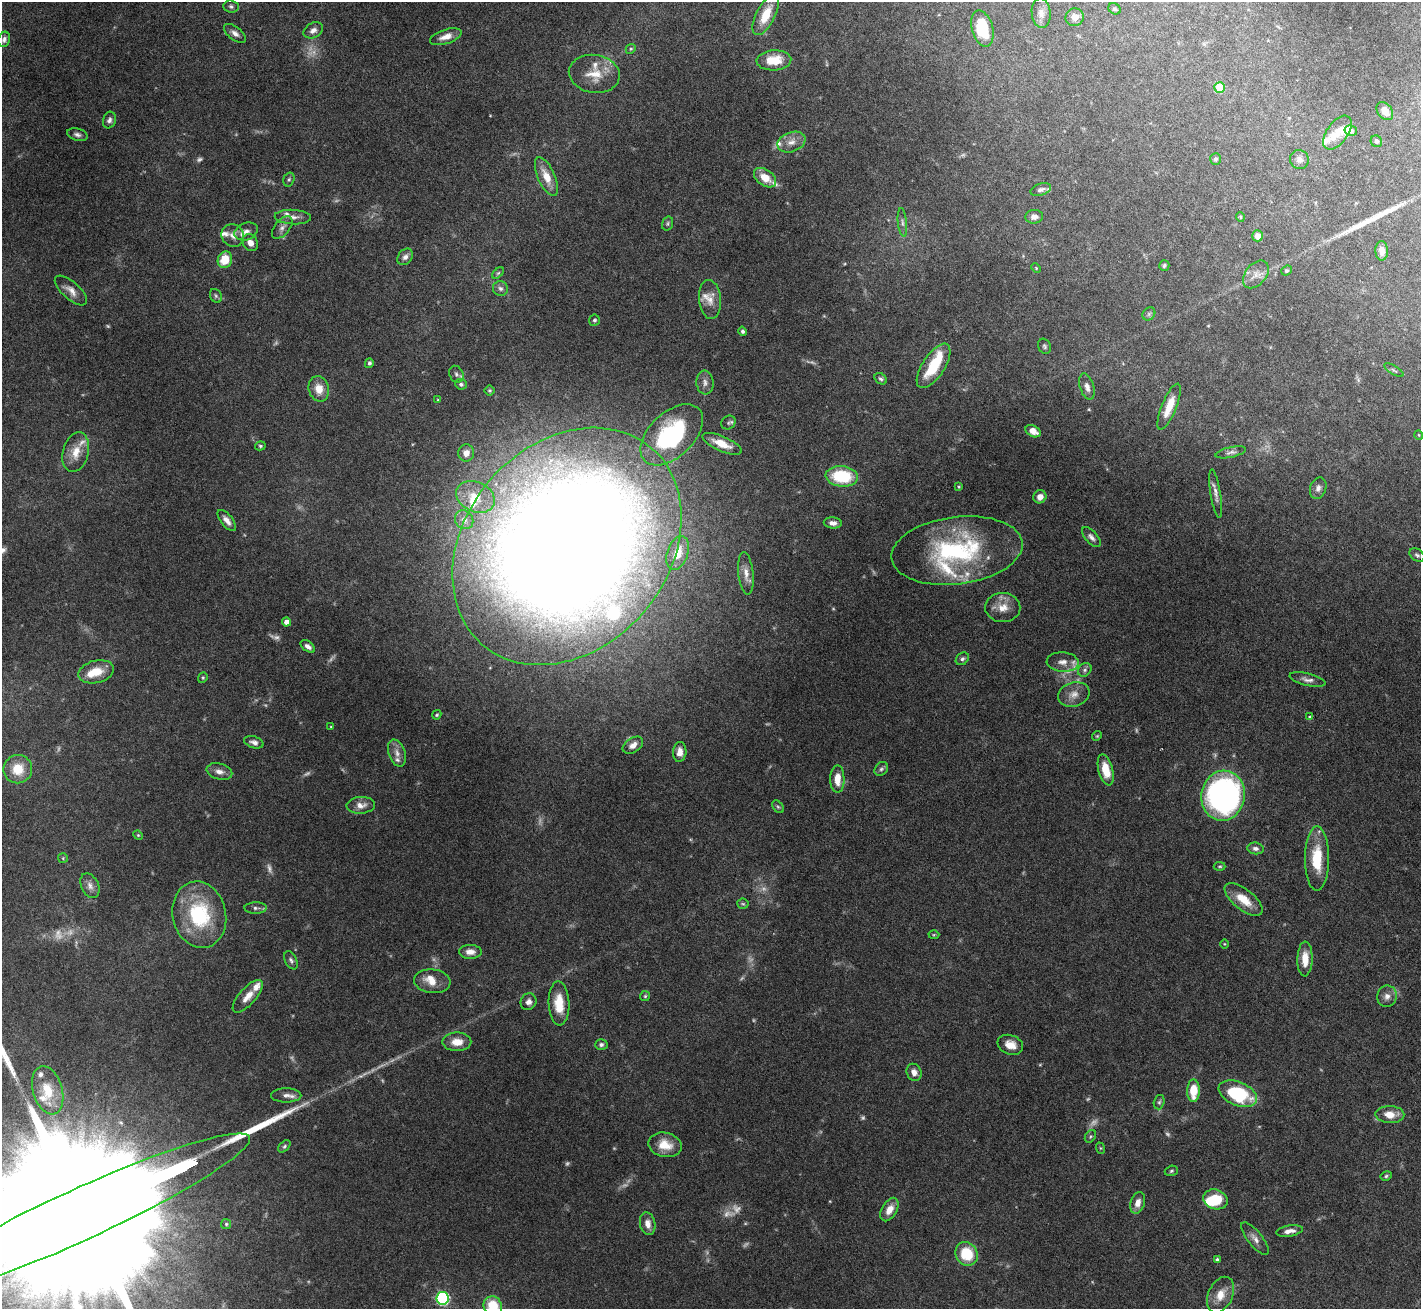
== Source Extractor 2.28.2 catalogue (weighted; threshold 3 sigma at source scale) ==
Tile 10 of 4 x 4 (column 2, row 3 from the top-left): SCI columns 1420-2838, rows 1459-2765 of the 5676 x 5665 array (HDU 1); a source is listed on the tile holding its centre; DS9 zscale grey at full resolution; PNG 1423 x 1311 px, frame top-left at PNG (2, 2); each listed source drawn as its Kron ellipse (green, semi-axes under 4 px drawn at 4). Nothing masked; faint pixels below the display range render black.
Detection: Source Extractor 2.28.2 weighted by HDU 2 'WHT'; one run over the whole footprint, this tile lists its part. Background 0.0674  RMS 0.0024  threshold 0.00968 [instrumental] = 3 sigma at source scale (4.09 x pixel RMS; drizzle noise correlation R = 1.36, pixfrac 0.8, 0.05/0.05 arcsec/px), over >= 5 px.
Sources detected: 222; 31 too faint to see at this stretch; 1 inside a brighter object's white glare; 2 long thin detections or spike segments (spike, bleed or trail) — neither listed nor drawn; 23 inside a brighter listed object's ellipse — not listed separately; the other 165 listed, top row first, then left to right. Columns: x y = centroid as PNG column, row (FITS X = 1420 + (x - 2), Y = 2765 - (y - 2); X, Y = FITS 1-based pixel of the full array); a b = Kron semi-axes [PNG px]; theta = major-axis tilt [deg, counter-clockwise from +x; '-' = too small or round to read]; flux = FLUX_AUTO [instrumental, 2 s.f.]
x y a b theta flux
231 6 7 6 - 0.56
1115 9 6 5 - 0.43
1041 13 15 9 -84 1.6
766 15 22 9 63 5.2
1075 17 9 9 - 1.6
982 28 18 10 -75 7.7
313 30 10 7 28 1.2
235 33 13 6 -37 1.2
446 37 16 7 19 2.1
4 39 8 5 72 0.7
631 49 5 4 - 0.31
774 60 17 10 4 5.2
594 74 25 19 -9 5.6
1220 87 5 5 - 6.6
1385 111 10 7 -51 1.8
109 120 8 6 73 0.78
1351 131 6 5 - 0.63
1337 132 19 10 53 3
77 135 10 6 -16 0.76
1376 141 6 5 - 0.49
791 142 14 10 21 2
1216 159 6 5 - 0.55
1299 160 9 9 - 1
546 177 21 8 -66 3.5
765 178 12 8 -35 3.3
289 179 7 5 72 0.44
1041 190 10 6 18 0.85
293 217 18 7 -3 1.6
1034 217 9 7 6 1.2
1240 217 5 4 - 0.25
902 222 14 4 -84 0.72
668 223 7 5 73 0.42
282 228 13 7 50 1.2
246 231 12 8 21 1.4
233 235 12 11 - 1.6
1257 236 5 5 - 1.8
250 243 9 7 -57 1.5
1382 251 10 6 -89 1.6
405 257 9 7 52 1
225 260 8 7 - 4.8
1164 265 5 5 - 0.43
1036 268 5 3 - 0.2
1287 271 5 4 - 0.38
498 273 7 4 44 0.38
1256 274 16 10 50 1.8
500 288 7 7 - 0.81
71 291 20 8 -41 1.9
216 296 7 5 -63 0.51
710 299 19 11 -84 2.5
1149 314 7 6 - 0.45
594 320 5 5 - 0.42
743 331 5 4 - 0.5
1045 346 8 6 -62 0.5
369 363 5 4 - 0.54
934 366 25 11 56 7.8
1394 370 11 2 -30 0.28
456 374 9 7 -65 0.67
881 379 7 5 -41 0.49
705 382 12 8 -84 1.2
461 384 6 5 - 0.54
1087 387 13 7 -73 1.3
319 389 13 10 -75 3
490 390 5 5 - 0.39
438 400 3 2 - 0.21
1169 407 24 7 68 3.7
728 423 7 6 - 0.48
1033 431 8 5 -31 1.7
672 435 37 22 44 30
1419 435 5 3 - 0.19
722 444 21 7 -23 3.6
260 446 5 4 - 0.36
76 452 20 13 76 3.9
1231 452 16 5 12 0.83
466 453 8 8 - 1.8
842 476 16 10 -6 12
959 487 4 3 - 0.23
1318 488 11 8 70 1.1
1216 494 25 5 -81 1.3
476 497 20 15 -26 5.5
1040 497 7 6 - 1.5
227 520 12 6 -52 1.4
464 520 10 8 -50 1.7
833 523 9 5 -5 1.2
1091 537 12 6 -47 0.93
567 546 130 101 49 770
957 551 66 33 7 35
678 553 18 10 71 3.8
1417 555 8 6 -36 0.55
746 573 21 7 -84 1.8
1003 608 18 14 -1 3.2
286 622 4 4 - 1.6
308 646 8 5 -36 0.95
962 659 7 5 42 0.6
1063 662 16 9 -3 1.8
1085 670 7 6 - 0.63
96 672 18 11 14 4.6
203 678 5 4 - 0.3
1307 680 18 6 -13 1.2
1074 694 16 12 18 2.3
437 715 5 4 - 0.3
1310 716 4 2 - 0.42
331 727 3 3 - 0.2
1097 736 5 4 - 0.27
254 742 10 6 -16 0.96
633 745 11 7 32 1.4
680 752 10 6 86 1.8
397 753 14 8 -71 1.7
18 769 14 14 - 5.4
881 769 8 6 49 0.55
1106 770 16 7 -75 4.5
219 772 13 8 -15 1.5
837 779 14 7 -89 3.1
1223 796 25 21 81 68
361 805 14 8 4 1.7
778 807 7 5 -53 0.38
138 835 5 4 - 0.23
1255 848 8 6 -7 0.84
63 858 5 5 - 0.28
1317 859 32 12 90 8.5
1220 866 6 4 -1 0.32
90 886 13 8 -63 1.3
1244 900 23 10 -38 4.3
743 904 5 5 - 0.36
256 908 11 5 -1 0.76
199 915 33 26 -77 19
934 935 5 3 - 0.23
1224 944 5 3 - 0.2
470 952 11 7 -1 1.7
1305 959 17 7 89 3.6
291 960 10 6 -63 0.66
432 981 18 12 -6 2.9
248 996 20 8 48 2.6
645 996 5 5 - 0.32
1387 996 11 10 - 1.4
528 1002 8 7 - 1
559 1003 22 10 -88 5.6
457 1042 14 9 0 2.8
601 1045 6 5 - 0.7
1010 1045 13 9 -21 2.7
914 1072 9 7 -68 1.5
48 1090 25 14 -73 6.1
1193 1091 11 6 90 5.4
1238 1094 20 12 -23 17
286 1095 15 7 0 1.3
1159 1102 7 5 74 0.43
1390 1115 14 8 -1 3.1
1090 1136 7 5 56 0.39
665 1145 17 12 -13 3.8
284 1146 7 4 45 0.46
1100 1148 6 3 -71 0.25
1171 1171 7 5 18 0.4
1386 1176 6 4 29 0.37
1215 1199 12 9 -18 6.2
1138 1203 11 7 73 1.8
889 1209 13 7 60 2.6
79 1215 188 25 25 61000
226 1224 5 5 - 0.36
648 1224 11 7 -78 1.7
1289 1231 13 5 10 1.4
1255 1239 20 7 -51 1.5
967 1254 12 10 -57 8
1217 1260 4 4 - 0.6
1221 1295 19 12 66 3.3
442 1298 6 6 - 32
493 1306 10 9 - 7.4
Isophote crosses this tile's border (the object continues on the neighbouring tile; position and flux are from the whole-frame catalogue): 2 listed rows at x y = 79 1215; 493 1306